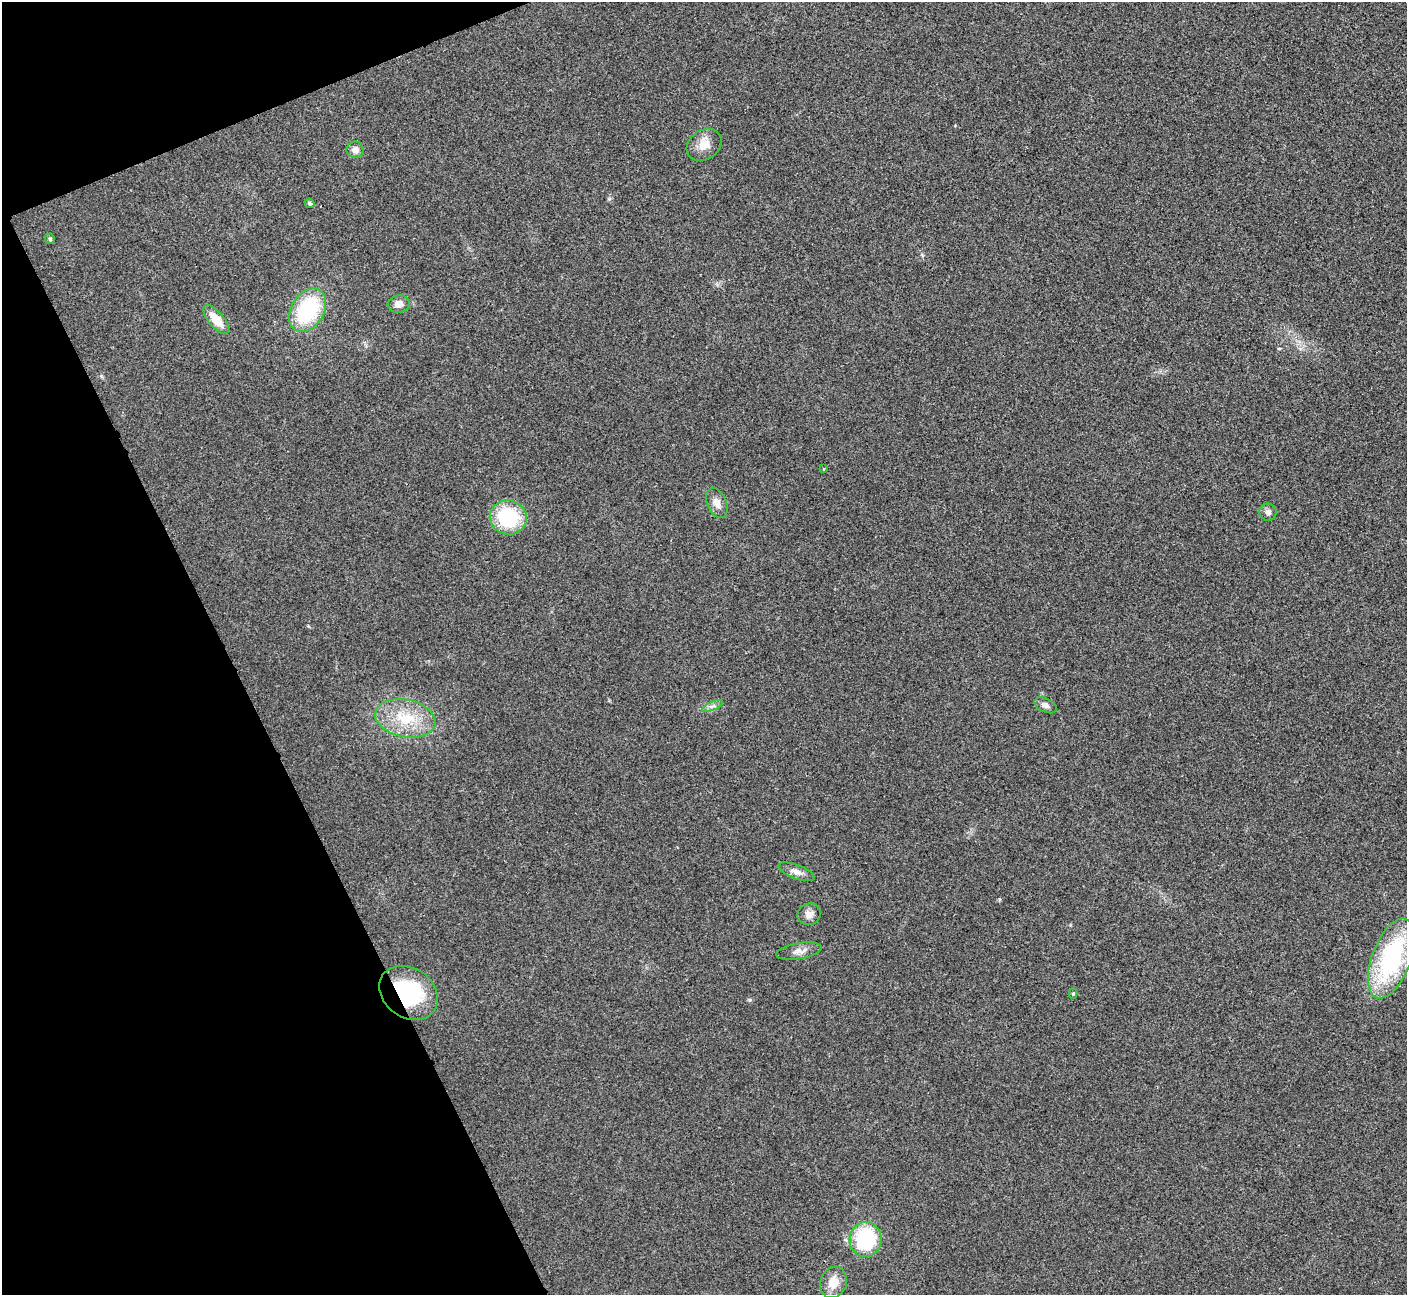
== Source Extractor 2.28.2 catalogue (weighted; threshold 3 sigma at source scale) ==
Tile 5 of 4 x 4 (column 1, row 2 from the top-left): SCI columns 6-1410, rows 2745-4037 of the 5633 x 5621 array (HDU 1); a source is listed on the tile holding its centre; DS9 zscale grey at full resolution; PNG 1409 x 1297 px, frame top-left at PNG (2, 2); each listed source drawn as its Kron ellipse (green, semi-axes under 4 px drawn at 4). Shown black and unused: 20% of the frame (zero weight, under 3 of 4 exposures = <1% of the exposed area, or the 3 px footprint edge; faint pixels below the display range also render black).
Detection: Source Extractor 2.28.2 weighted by HDU 2 'WHT'; one run over the whole footprint, this tile lists its part. Background 0.0382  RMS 0.006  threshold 0.0272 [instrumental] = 3 sigma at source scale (4.5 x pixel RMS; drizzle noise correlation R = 1.50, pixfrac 1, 0.05/0.05 arcsec/px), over >= 5 px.
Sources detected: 22; all 22 listed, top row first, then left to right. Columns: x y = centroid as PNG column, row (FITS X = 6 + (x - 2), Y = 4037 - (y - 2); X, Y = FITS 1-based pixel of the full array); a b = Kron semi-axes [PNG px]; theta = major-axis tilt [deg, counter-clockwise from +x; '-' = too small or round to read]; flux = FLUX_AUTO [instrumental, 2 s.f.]
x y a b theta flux
704 145 19 14 34 8.3
355 150 8 8 - 3.5
310 203 5 4 - 1.4
50 239 5 5 - 1.2
399 304 11 8 11 4.2
308 310 23 16 58 53
216 320 18 7 -50 11
824 469 4 2 - 0.46
717 503 16 9 -67 4.7
1268 512 8 8 - 2.3
508 517 18 17 - 40
1045 705 12 7 -26 2.5
712 706 11 4 22 2.1
405 718 30 18 -11 25
796 872 19 7 -21 4.2
809 914 12 10 24 3.7
799 951 23 8 10 4.4
1391 958 42 19 69 86
409 993 31 24 -35 46
1073 994 5 4 - 0.9
865 1239 17 16 - 51
833 1282 16 13 69 9.5
Overlapping masked pixels (flux is a lower limit): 1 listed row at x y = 409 993
Unlisted compact peaks at least as high as the median listed source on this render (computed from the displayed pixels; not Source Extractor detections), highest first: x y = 750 1000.